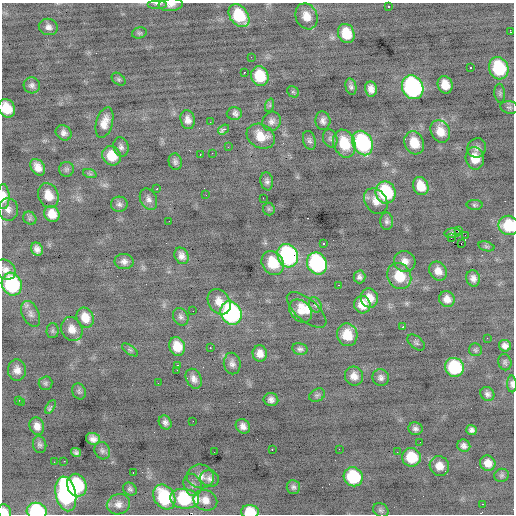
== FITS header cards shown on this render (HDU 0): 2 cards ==
NAXIS1  =                  512 / Axis length
NAXIS2  =                  512 / Axis length

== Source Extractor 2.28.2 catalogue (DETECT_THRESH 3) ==
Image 512 x 512 px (HDU 0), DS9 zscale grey, 1 PNG px = 1 image px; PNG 516 x 516 px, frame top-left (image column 1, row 512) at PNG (2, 3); each listed source drawn as its Kron ellipse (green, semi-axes under 4 px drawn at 4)
Background -0.475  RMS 1.1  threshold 3.24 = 3 sigma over >= 5 px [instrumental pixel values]
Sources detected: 175; all 175 listed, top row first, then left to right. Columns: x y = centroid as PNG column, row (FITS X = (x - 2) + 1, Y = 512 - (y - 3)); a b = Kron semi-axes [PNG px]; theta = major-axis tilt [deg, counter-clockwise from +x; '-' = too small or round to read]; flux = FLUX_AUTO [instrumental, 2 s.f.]
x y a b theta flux
158 4 10 4 0 190
171 5 12 6 5 380
389 7 3 3 - 670
239 16 12 9 -53 2900
306 16 13 10 -68 880
48 27 9 8 - 350
510 32 4 2 - 340
139 33 7 5 14 130
346 33 10 8 -70 1700
251 57 2 2 - 68
470 67 2 2 - 66
499 68 11 9 -67 4100
244 72 3 2 - 150
260 76 10 8 -70 2200
119 79 8 5 -41 140
32 85 8 8 - 260
445 85 9 7 -68 980
351 87 8 5 -78 210
413 87 12 10 -63 15000
371 89 7 6 - 470
293 92 6 5 - 100
500 93 9 5 -85 150
270 105 7 4 72 130
509 107 9 6 -10 170
7 108 9 8 - 1700
234 114 7 6 - 340
188 120 9 7 -75 460
272 121 10 9 - 350
323 121 9 7 -86 290
104 122 16 8 74 810
210 122 2 2 - 75
224 129 6 3 37 340
440 131 12 9 -63 870
64 133 8 7 - 320
261 136 15 11 -29 1200
330 139 9 7 -68 220
309 140 10 6 -73 210
363 143 13 10 -65 8300
414 143 12 9 -66 1500
344 144 14 10 -69 2300
121 147 10 7 -70 280
228 147 2 2 - 42
477 148 10 9 - 330
212 153 2 2 - 40
200 154 2 2 - 120
112 156 10 9 - 1400
475 158 11 9 -78 1200
175 162 8 6 -76 220
38 167 9 6 -56 570
66 169 7 7 - 170
90 174 7 4 -18 130
267 181 9 6 -82 240
421 186 9 7 -64 1200
157 189 2 2 - 390
385 192 11 10 - 4400
48 195 12 10 -68 1000
206 195 2 2 - 31
3 197 12 6 -89 870
263 198 2 2 - 36
148 199 11 8 -63 350
376 201 14 10 -55 690
119 204 8 7 - 240
475 205 8 5 -3 130
8 209 11 10 - 430
269 209 6 6 - 130
52 214 8 7 - 950
30 218 7 6 - 160
169 221 2 2 - 140
387 221 8 6 -89 220
508 225 10 9 - 2600
458 231 4 2 - 770
452 233 8 4 6 180
465 235 2 2 - 210
451 238 2 2 - 170
324 243 3 2 - 83
461 244 2 2 - 2800
486 246 8 4 -14 130
37 249 7 5 -59 350
182 256 8 7 - 400
288 256 12 10 -66 11000
405 261 11 10 - 600
124 262 9 7 -9 360
273 263 13 10 -57 1800
317 263 11 9 -60 11000
5 269 11 9 -39 440
438 271 10 8 -58 610
399 276 13 11 -61 1900
359 277 6 6 - 250
473 278 8 6 -76 370
12 284 11 10 - 6600
339 285 3 2 - 170
369 298 10 8 -72 810
447 299 8 7 - 550
219 302 14 10 -57 800
315 305 8 6 -68 210
362 305 9 8 - 970
307 310 24 10 -40 1100
193 311 2 2 - 130
301 311 13 9 -44 680
231 313 12 10 -62 14000
31 314 14 8 -64 420
181 317 9 7 -60 250
85 318 10 8 -67 940
403 327 3 3 - 320
72 329 12 10 -67 730
52 331 7 6 - 150
347 335 11 10 - 1300
487 338 2 2 - 42
416 342 10 6 -38 150
177 346 9 8 - 1100
505 346 6 5 - 340
210 348 3 2 - 340
300 349 8 6 -13 210
130 350 9 4 -35 150
475 350 6 6 - 130
260 353 8 7 - 550
505 362 8 6 -76 170
232 364 11 8 -81 320
178 366 3 3 - 150
454 367 10 9 - 4900
17 370 11 9 -84 530
177 370 2 2 - 300
354 376 9 9 - 540
381 378 8 8 - 280
194 379 10 7 -64 410
45 383 7 7 - 160
158 383 3 2 - 73
512 384 8 5 -88 250
79 391 8 6 -64 160
487 394 7 6 - 270
317 395 8 6 29 180
19 400 3 2 - 110
271 400 7 6 - 310
22 402 2 2 - 130
50 407 7 4 59 190
193 421 2 2 - 190
165 422 7 6 - 270
37 426 9 7 -72 510
243 426 8 6 -46 380
415 429 7 6 - 260
472 430 5 5 - 250
93 439 7 6 - 390
420 442 2 2 - 59
40 445 8 6 -76 200
464 446 6 6 - 290
272 449 3 2 - 420
339 449 2 2 - 37
102 451 9 7 -65 230
76 452 5 4 - 170
214 452 2 2 - 41
397 452 3 2 - 54
411 457 9 9 - 2100
64 461 2 2 - 280
54 462 2 2 - 100
488 463 8 7 - 690
439 466 10 9 - 760
133 473 3 2 - 200
501 475 7 6 - 150
200 476 14 12 -7 650
353 477 10 9 - 4000
209 479 9 8 - 320
77 485 11 9 -69 4600
193 485 11 9 -70 380
293 487 7 6 - 200
130 489 7 6 - 180
66 494 17 10 -78 13000
164 497 13 10 -58 4800
184 499 14 10 -7 4200
205 500 12 10 -23 550
118 504 12 10 20 520
482 504 2 2 - 380
381 510 8 6 -34 180
37 511 10 8 -14 5800
4 512 7 6 - 540
250 512 9 7 -2 2000
At the frame edge (FLAGS 8, measured only in part): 10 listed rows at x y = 158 4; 171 5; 7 108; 3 197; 508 225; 5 269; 512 384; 37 511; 4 512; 250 512